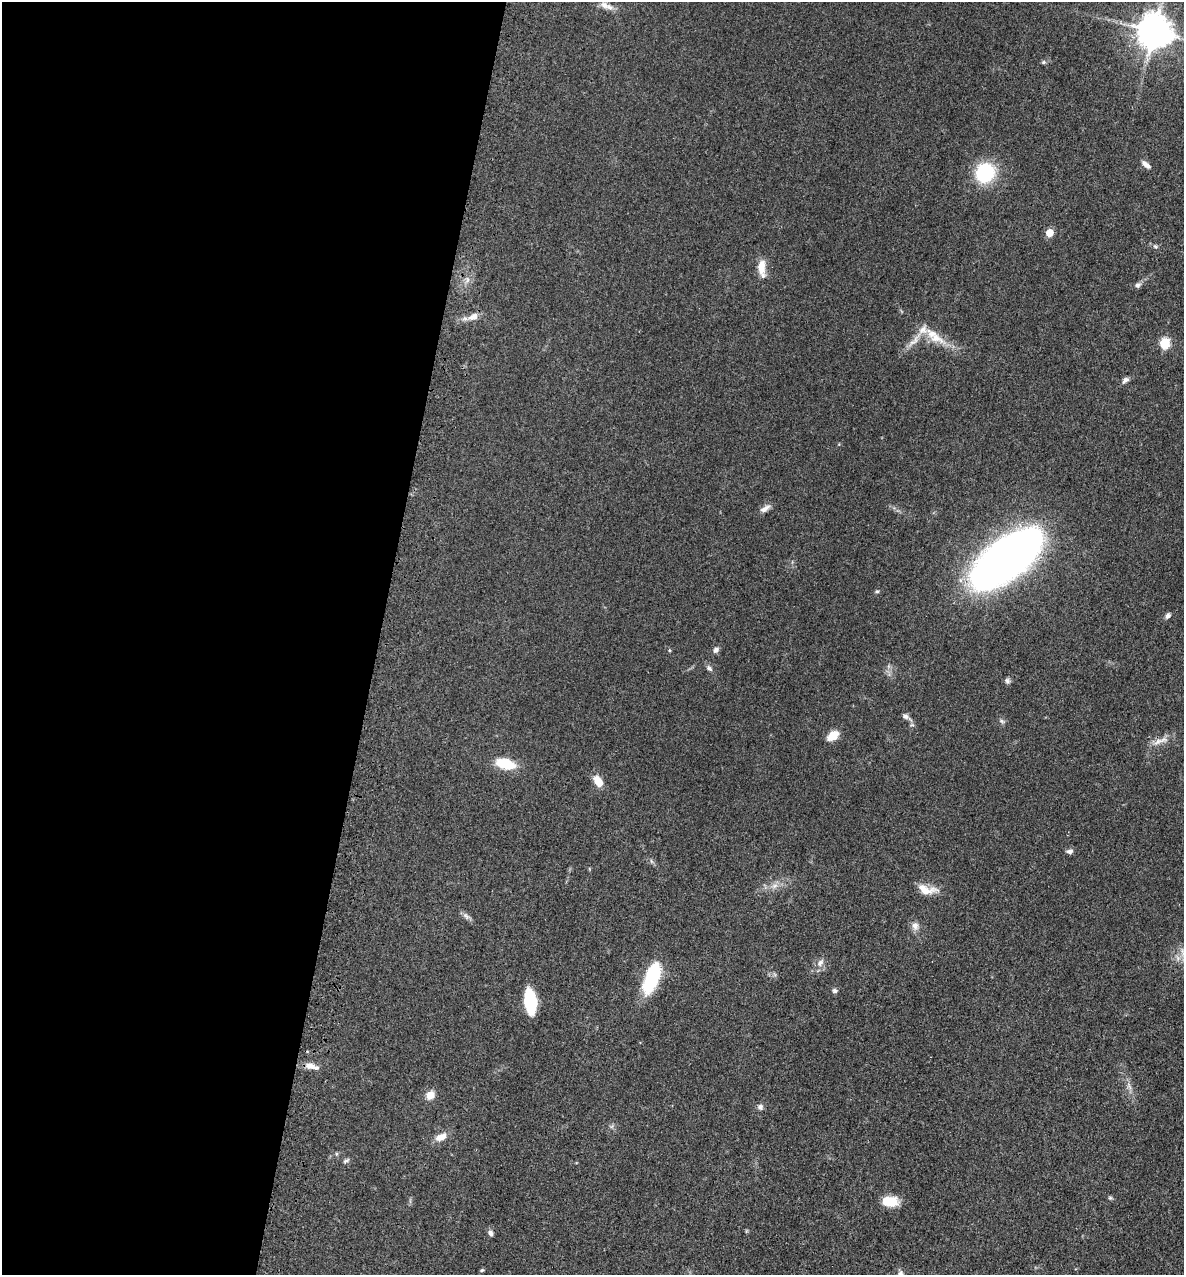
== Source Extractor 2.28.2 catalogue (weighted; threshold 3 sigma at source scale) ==
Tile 5 of 4 x 4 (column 1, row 2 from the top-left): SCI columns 320-1501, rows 2615-3887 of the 5248 x 5228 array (HDU 1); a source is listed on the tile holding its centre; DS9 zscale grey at full resolution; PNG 1186 x 1277 px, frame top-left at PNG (2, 2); no overlay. Shown black and unused: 32% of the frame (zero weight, under 3 of 4 exposures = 6% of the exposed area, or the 3 px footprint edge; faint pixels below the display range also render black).
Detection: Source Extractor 2.28.2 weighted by HDU 2 'WHT'; one run over the whole footprint, this tile lists its part. Background 0.0402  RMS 0.0049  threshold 0.0219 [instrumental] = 3 sigma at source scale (4.5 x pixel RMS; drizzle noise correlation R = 1.50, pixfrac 1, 0.05/0.05 arcsec/px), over >= 5 px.
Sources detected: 52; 2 inside a brighter listed object's ellipse — not listed separately; the other 50 listed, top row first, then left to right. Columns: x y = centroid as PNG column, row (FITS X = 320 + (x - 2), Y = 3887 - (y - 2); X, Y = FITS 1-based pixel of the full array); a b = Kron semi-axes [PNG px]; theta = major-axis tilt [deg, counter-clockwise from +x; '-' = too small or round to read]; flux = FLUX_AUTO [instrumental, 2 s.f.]
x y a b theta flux
604 5 13 8 -30 2.8
1154 31 10 10 - 1200
1043 62 5 5 - 0.67
1146 164 13 6 -39 2.4
985 173 19 17 57 31
1049 233 5 5 - 8.9
1155 246 8 6 -32 1.1
762 268 20 8 -86 7
467 280 7 4 72 1.2
1138 285 8 6 54 1.4
473 317 13 8 20 4
936 338 31 12 -27 11
914 340 32 6 49 5.2
1165 343 5 5 - 35
1125 380 10 6 37 1.7
765 508 15 7 33 2.5
1006 558 52 24 39 470
877 591 6 4 12 0.74
1168 616 8 6 42 1.5
669 650 4 4 - 0.53
716 650 8 6 46 1.6
709 668 9 6 -59 1.4
1007 681 8 6 -71 1.2
906 717 12 6 -28 1.7
1002 721 8 5 -22 1.1
912 725 6 4 -17 0.69
833 736 12 8 35 6.8
1160 741 26 7 18 4.1
505 763 15 8 -15 21
598 781 12 8 -58 6.5
1070 851 9 6 11 1.6
651 861 7 4 -71 0.77
774 886 10 7 16 2.4
926 890 24 10 -9 7.6
466 916 11 6 -56 1.6
915 926 12 9 -79 2.9
820 963 12 8 51 2.7
651 978 34 14 70 30
834 991 6 6 - 1.1
530 1001 21 9 -83 32
311 1066 17 7 -16 4.4
1129 1086 14 3 -70 1.8
430 1095 9 8 - 5.1
760 1107 7 7 - 1.6
441 1137 16 9 26 4.7
346 1161 9 4 25 1
1110 1198 5 5 - 0.68
890 1201 16 9 -5 12
491 1233 7 6 - 1.6
482 1270 5 4 - 0.62